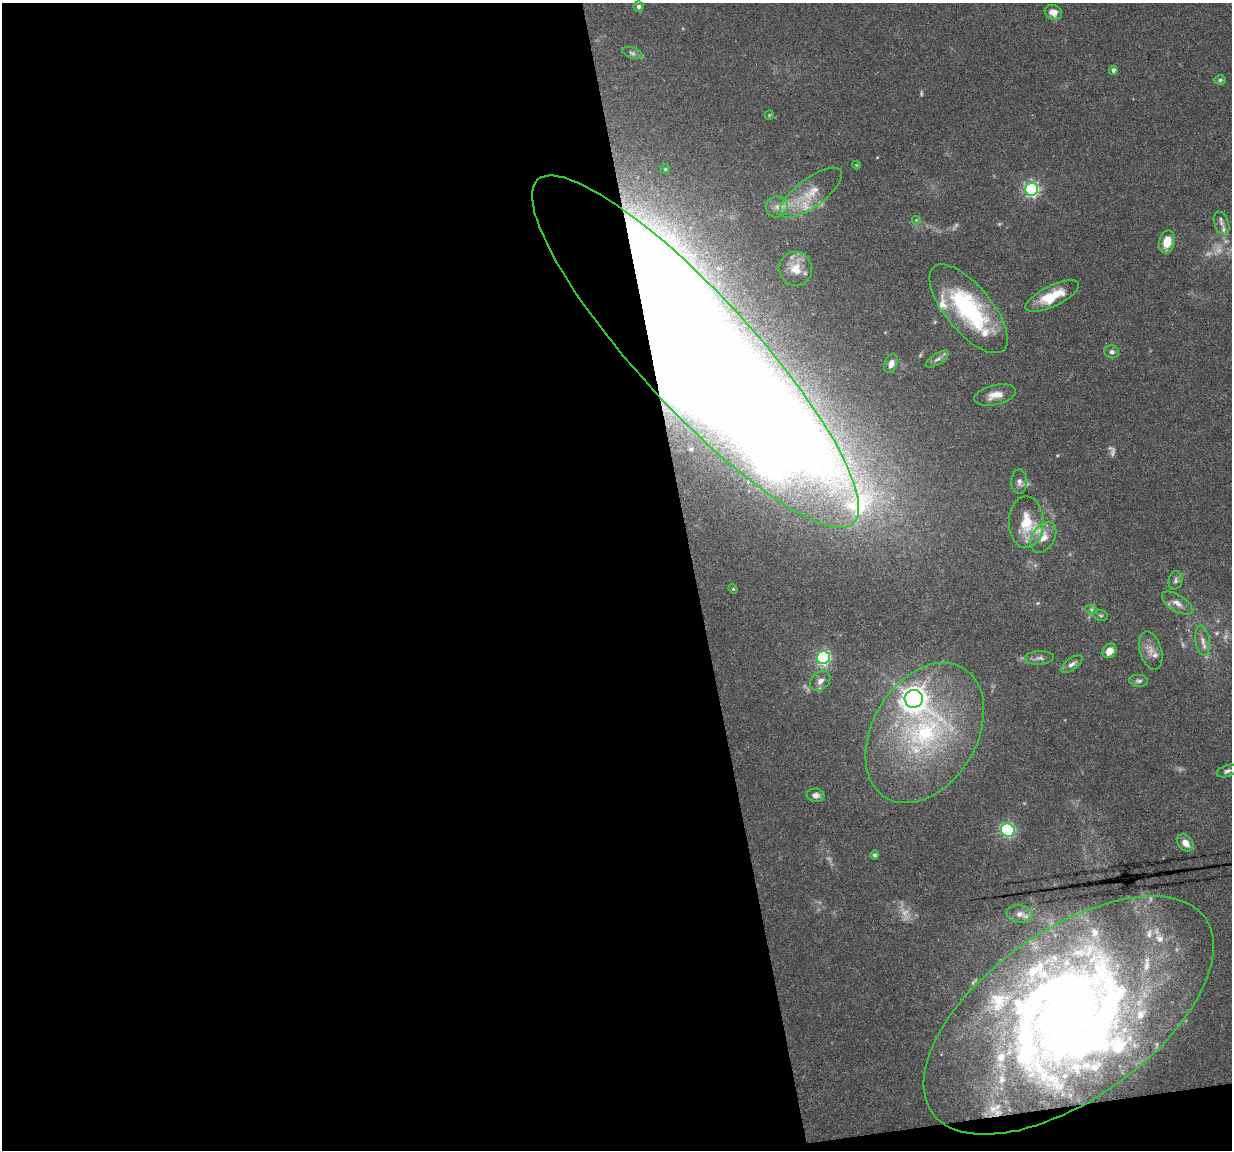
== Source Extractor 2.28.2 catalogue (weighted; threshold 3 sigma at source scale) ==
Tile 13 of 4 x 4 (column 1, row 4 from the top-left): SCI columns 1-1230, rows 34-1181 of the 4923 x 4704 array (HDU 1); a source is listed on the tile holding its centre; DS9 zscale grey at full resolution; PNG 1234 x 1152 px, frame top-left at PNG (2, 3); each listed source drawn as its Kron ellipse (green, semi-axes under 4 px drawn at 4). Shown black and unused: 57% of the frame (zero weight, under 4 of 8 exposures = <1% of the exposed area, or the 3 px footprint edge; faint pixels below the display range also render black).
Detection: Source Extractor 2.28.2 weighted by HDU 2 'WHT'; one run over the whole footprint, this tile lists its part. Background 0.0186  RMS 0.0013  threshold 0.00538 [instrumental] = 3 sigma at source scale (4.09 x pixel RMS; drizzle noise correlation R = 1.36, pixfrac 0.8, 0.0396/0.0396 arcsec/px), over >= 5 px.
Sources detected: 81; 14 too faint to see at this stretch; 2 inside a brighter object's white glare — neither listed nor drawn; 18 inside a brighter listed object's ellipse — not listed separately; the other 47 listed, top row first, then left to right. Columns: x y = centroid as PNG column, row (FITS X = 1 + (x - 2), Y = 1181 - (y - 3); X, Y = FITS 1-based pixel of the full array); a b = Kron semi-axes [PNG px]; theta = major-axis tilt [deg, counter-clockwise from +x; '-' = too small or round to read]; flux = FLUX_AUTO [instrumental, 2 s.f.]
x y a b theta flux
638 7 5 5 - 0.32
1053 12 9 7 -28 1.1
632 53 10 5 -19 0.34
1113 70 4 4 - 0.37
1220 80 5 5 - 0.22
769 115 5 4 - 0.15
856 165 4 4 - 0.11
665 169 5 5 - 0.18
1032 189 6 6 - 30
811 193 37 14 37 3.6
777 207 11 10 - 0.9
916 220 5 5 - 0.17
1221 223 12 7 -70 0.62
1167 242 11 8 76 2.2
795 269 17 16 - 2.2
1052 296 29 10 26 3.7
969 309 54 23 -50 16
695 352 233 57 -47 1100
1112 352 7 6 - 0.38
937 359 13 5 32 0.48
891 364 9 6 68 0.66
995 395 21 10 13 1.4
1019 482 12 8 88 0.6
1026 522 26 17 -90 3.8
1043 537 17 11 57 1.4
1175 580 9 6 80 0.38
733 589 5 4 - 0.14
1177 603 17 8 -32 0.95
1091 609 6 4 -19 0.2
1101 616 7 5 -16 0.23
1203 641 15 7 -82 0.87
1110 651 8 6 50 1.2
1151 651 19 11 -74 1.2
823 658 6 6 - 27
1039 658 14 7 4 0.53
1072 664 13 5 36 0.54
820 681 11 8 44 0.73
1139 681 10 6 -6 0.33
914 699 9 9 - 140
925 733 75 52 59 27
1227 771 11 5 19 0.37
816 795 9 6 -3 0.65
1008 830 7 6 - 23
1185 843 9 7 -47 1
874 855 4 4 - 0.25
1019 914 13 9 -7 0.88
1069 1015 168 84 36 130
Overlapping masked pixels (flux is a lower limit): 1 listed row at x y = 695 352